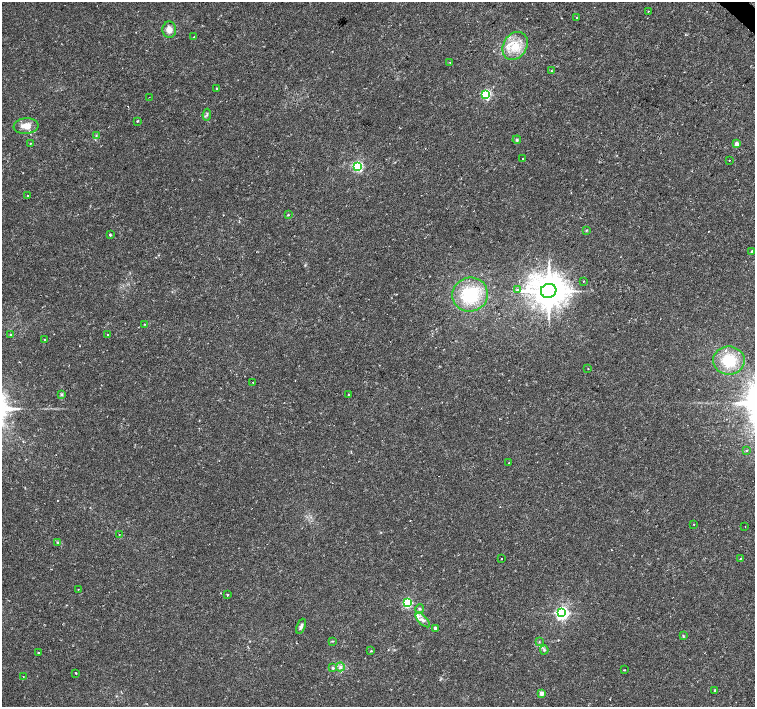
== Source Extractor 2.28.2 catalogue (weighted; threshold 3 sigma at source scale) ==
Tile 10 of 4 x 4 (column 2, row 3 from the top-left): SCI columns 1513-3017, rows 1639-3047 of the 6027 x 6027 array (HDU 1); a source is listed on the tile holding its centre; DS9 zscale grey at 2 x 2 block average (1 PNG px = mean of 2 x 2 image px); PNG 757 x 709 px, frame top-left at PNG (2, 2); each listed source drawn as its Kron ellipse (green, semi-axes under 4 px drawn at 4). Shown black and unused: <1% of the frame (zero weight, under 2 of 3 exposures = <1% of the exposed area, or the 3 px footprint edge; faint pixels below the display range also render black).
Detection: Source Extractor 2.28.2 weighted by HDU 2 'WHT'; one run over the whole footprint, this tile lists its part. Background 0.0228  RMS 0.0028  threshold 0.0126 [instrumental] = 3 sigma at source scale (4.5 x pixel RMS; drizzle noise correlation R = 1.50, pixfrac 1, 0.0396/0.0396 arcsec/px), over >= 5 px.
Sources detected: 72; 3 cosmic-ray / hot-pixel residue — neither listed nor drawn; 2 inside a brighter listed object's ellipse — not listed separately; the other 67 listed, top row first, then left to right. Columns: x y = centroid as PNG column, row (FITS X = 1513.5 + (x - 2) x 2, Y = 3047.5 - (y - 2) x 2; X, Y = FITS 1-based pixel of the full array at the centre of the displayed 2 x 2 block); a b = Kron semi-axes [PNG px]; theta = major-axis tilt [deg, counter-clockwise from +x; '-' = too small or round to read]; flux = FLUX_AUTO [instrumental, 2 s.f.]
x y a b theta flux
648 11 2 2 - 1.7
577 17 2 2 - 0.53
169 30 8 6 -87 4
194 37 3 2 - 0.59
515 46 15 11 57 13
450 62 2 2 - 0.78
551 71 2 2 - 0.56
217 88 2 2 - 1.4
486 94 3 3 - 69
149 97 2 2 - 0.37
207 115 6 3 83 0.91
137 121 2 2 - 0.8
26 126 12 8 6 6.7
96 136 3 2 - 0.54
517 140 4 3 - 0.81
30 143 2 2 - 0.5
737 144 3 2 - 7.5
523 159 2 2 - 0.51
729 160 2 2 - 0.34
357 166 3 3 - 92
28 195 2 2 - 0.43
288 215 3 2 - 0.48
586 230 3 2 - 0.43
110 235 2 2 - 1.5
752 251 3 2 - 1.6
583 281 2 2 - 0.37
517 290 4 3 - 1.1
549 291 8 7 - 1500
470 295 18 17 - 35
144 324 2 2 - 0.64
10 335 2 2 - 0.77
107 335 2 2 - 0.5
45 340 2 2 - 0.35
729 361 16 14 1 21
588 369 2 2 - 0.29
253 382 2 2 - 0.86
61 394 4 4 - 0.85
348 394 2 2 - 0.87
747 450 2 2 - 0.37
509 463 2 2 - 0.85
694 524 2 2 - 0.98
745 527 2 2 - 0.19
119 534 2 2 - 0.4
58 542 3 3 - 0.64
501 559 2 2 - 1.2
740 559 3 2 - 0.32
78 589 2 2 - 0.35
227 595 2 2 - 0.95
407 603 3 3 - 71
419 609 4 3 - 0.83
562 613 4 4 - 170
423 620 9 4 -46 2.5
301 626 8 3 68 1.7
435 628 2 2 - 2.1
683 635 3 2 - 0.52
333 641 3 2 - 0.39
539 642 3 2 - 0.47
544 650 4 3 - 0.94
371 651 3 2 - 0.52
38 652 2 2 - 0.69
340 667 4 3 - 1.3
333 668 3 3 - 1.2
624 670 2 2 - 0.44
76 673 2 2 - 0.53
23 677 2 2 - 0.3
714 690 2 2 - 0.77
542 693 2 2 - 7.9
Diffuse or blended objects may show on this block-average render without a row.